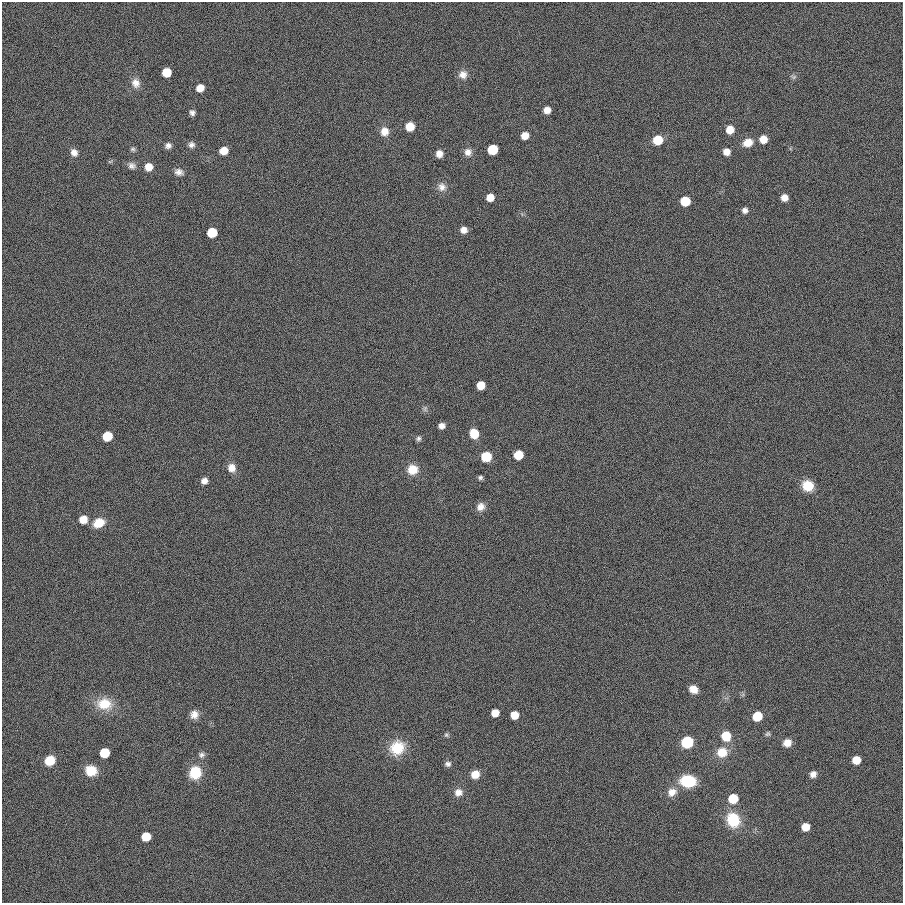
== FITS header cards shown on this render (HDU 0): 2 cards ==
NAXIS1  =                  901
NAXIS2  =                  901

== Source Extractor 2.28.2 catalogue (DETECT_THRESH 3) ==
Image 901 x 901 px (HDU 0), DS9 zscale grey, 1 PNG px = 1 image px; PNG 905 x 905 px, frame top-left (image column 1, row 901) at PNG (2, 2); no overlay
Background 8.66e-04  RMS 0.099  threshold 0.297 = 3 sigma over >= 5 px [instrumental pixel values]
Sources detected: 79; all 79 listed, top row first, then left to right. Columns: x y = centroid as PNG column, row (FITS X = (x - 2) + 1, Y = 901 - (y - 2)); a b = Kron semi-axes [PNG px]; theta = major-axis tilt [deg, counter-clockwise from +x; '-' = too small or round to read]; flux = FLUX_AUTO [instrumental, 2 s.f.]
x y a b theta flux
166 72 7 7 - 140
463 75 11 11 - 49
794 77 7 6 - 15
136 83 13 10 -69 53
200 88 7 7 - 66
547 110 7 6 - 53
192 113 6 5 - 21
410 127 8 8 - 78
730 130 7 7 - 83
384 131 11 10 - 64
525 136 7 6 - 73
763 139 7 7 - 73
658 140 8 7 - 160
748 143 12 9 21 78
191 145 8 7 - 26
168 146 7 6 - 26
133 149 7 5 14 13
493 150 7 7 - 260
224 151 7 6 - 88
74 152 9 8 - 40
468 152 10 10 - 42
726 152 7 7 - 47
439 154 8 7 - 44
110 161 7 4 19 8.3
132 166 10 9 - 30
149 167 8 7 - 68
179 172 11 8 -16 33
442 187 12 11 - 46
490 197 7 6 - 76
784 198 6 6 - 46
685 201 7 7 - 150
745 210 7 7 - 25
464 230 7 7 - 43
212 232 7 7 - 180
481 385 7 6 - 95
425 409 8 5 71 15
442 426 6 5 - 34
474 433 8 7 - 140
107 436 7 7 - 200
418 438 7 6 - 16
518 455 7 7 - 150
486 457 8 7 - 180
231 468 10 9 - 59
412 470 11 11 - 98
480 477 5 5 - 15
204 481 7 7 - 35
808 486 10 10 - 150
481 507 10 9 - 46
83 519 8 7 - 87
99 523 13 9 26 110
693 689 9 7 -33 60
104 704 19 15 -11 160
495 713 6 6 - 72
194 715 10 9 - 50
514 715 6 6 - 82
757 716 7 7 - 200
768 734 6 6 - 12
446 735 7 5 -21 12
726 736 9 8 - 160
687 742 8 8 - 330
787 743 8 8 - 57
397 748 18 16 40 180
722 752 12 11 - 110
104 753 7 7 - 220
201 755 8 7 - 21
50 760 9 8 - 140
856 760 7 6 - 92
448 764 8 7 - 22
91 771 11 10 - 130
195 773 13 12 - 190
475 774 9 8 - 76
813 774 7 6 - 34
688 781 14 10 -5 280
458 792 11 10 - 48
672 792 12 10 36 60
733 799 7 7 - 220
733 820 14 12 -68 260
805 827 7 6 - 83
146 837 7 6 - 150